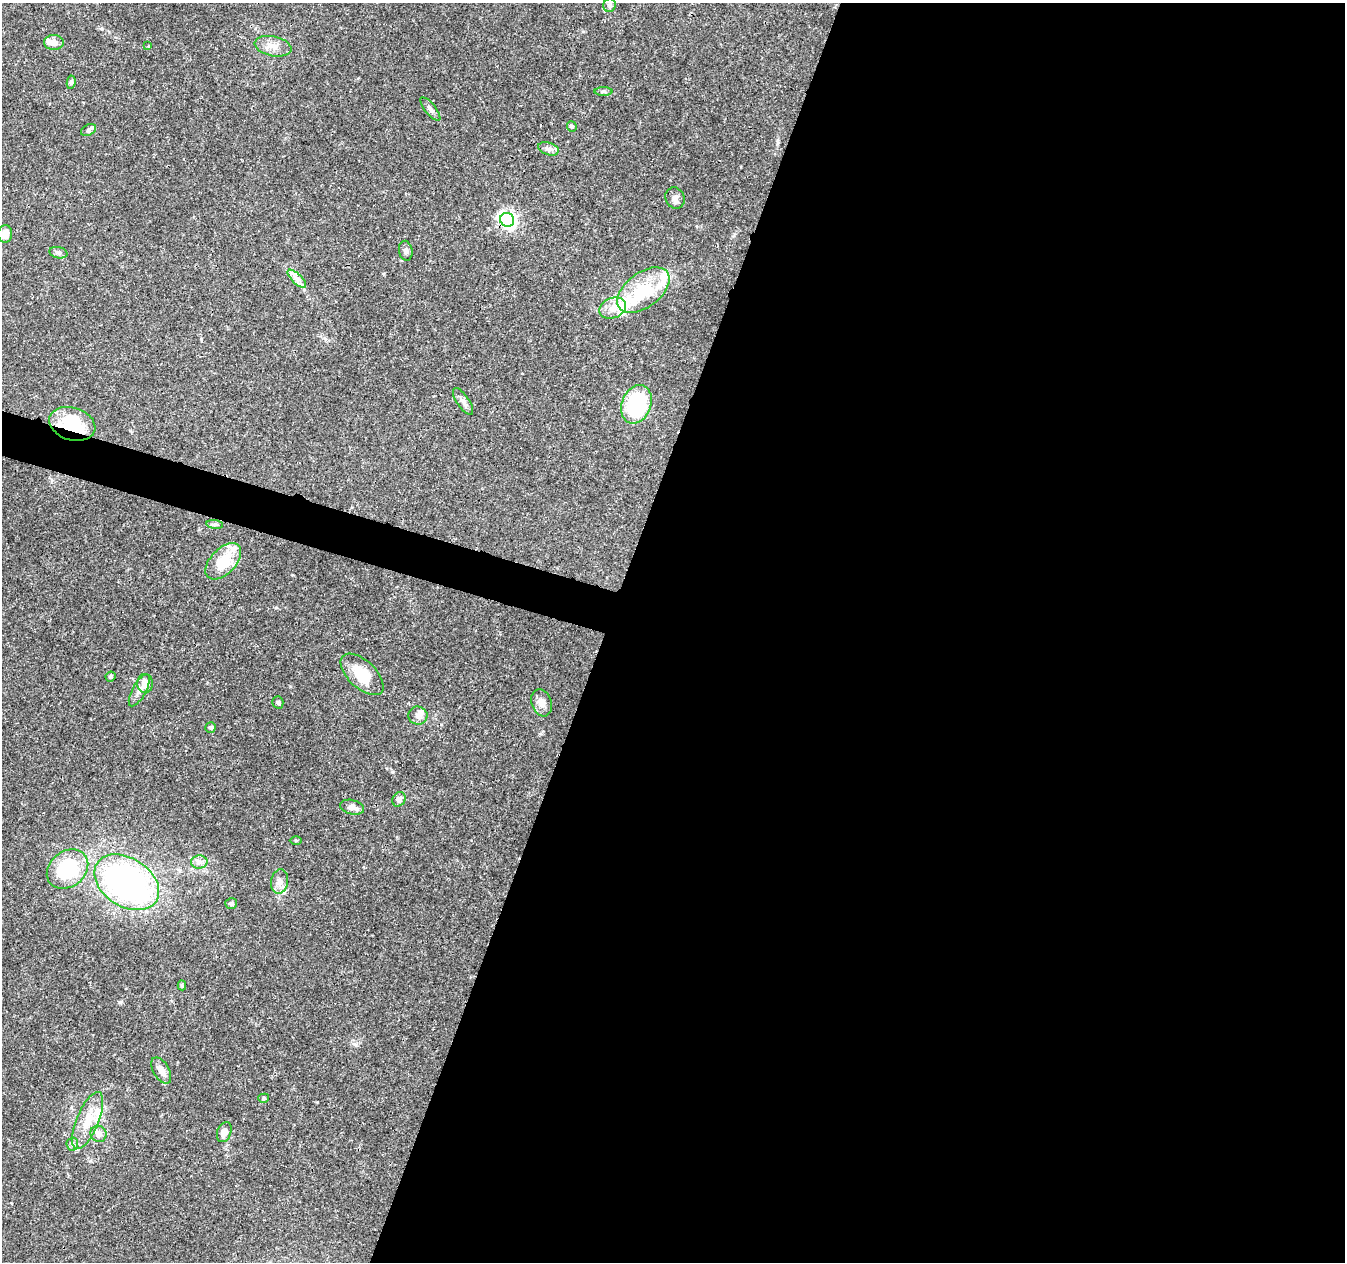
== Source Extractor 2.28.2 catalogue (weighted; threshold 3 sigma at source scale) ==
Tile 12 of 4 x 4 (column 4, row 3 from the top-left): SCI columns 4043-5385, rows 1544-2803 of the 5390 x 5544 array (HDU 1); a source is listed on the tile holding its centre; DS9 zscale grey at full resolution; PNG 1347 x 1264 px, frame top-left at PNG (2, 3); each listed source drawn as its Kron ellipse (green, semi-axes under 4 px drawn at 4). Shown black and unused: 57% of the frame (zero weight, under 3 of 4 exposures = <1% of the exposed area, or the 3 px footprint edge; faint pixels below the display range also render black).
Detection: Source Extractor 2.28.2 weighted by HDU 2 'WHT'; one run over the whole footprint, this tile lists its part. Background 0.0503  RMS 0.0025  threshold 0.0115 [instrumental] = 3 sigma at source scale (4.5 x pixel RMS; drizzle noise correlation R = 1.50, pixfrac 1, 0.0396/0.0396 arcsec/px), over >= 5 px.
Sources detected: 54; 1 inside a brighter object's white glare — neither listed nor drawn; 7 inside a brighter listed object's ellipse — not listed separately; the other 46 listed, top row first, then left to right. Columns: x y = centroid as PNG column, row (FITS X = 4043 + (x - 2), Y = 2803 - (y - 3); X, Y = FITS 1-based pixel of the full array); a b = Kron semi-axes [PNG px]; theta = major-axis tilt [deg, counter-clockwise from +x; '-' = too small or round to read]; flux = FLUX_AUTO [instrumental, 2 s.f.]
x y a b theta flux
609 5 7 6 - 0.65
54 42 10 7 -2 1.7
148 46 2 2 - 0.24
273 46 18 10 -11 2.6
71 82 6 4 82 0.53
603 91 9 4 0 0.55
430 109 14 5 -51 0.91
572 126 5 5 - 0.39
89 130 8 5 28 0.59
548 149 10 6 -17 1.1
675 198 11 9 -64 1.2
507 220 7 7 - 90
5 234 9 7 84 2.2
406 251 10 6 -80 0.79
58 253 9 5 -11 0.67
297 279 12 5 -44 1.3
643 290 30 17 37 12
613 308 14 10 20 2.5
463 401 16 6 -57 1.2
636 404 20 14 69 19
72 424 24 16 -18 13
215 524 8 4 -7 0.51
223 561 22 12 46 7.8
362 674 26 13 -43 7.1
111 676 5 4 - 0.42
145 683 9 8 - 2
139 690 18 7 61 1.6
278 702 6 5 - 0.51
542 703 14 10 -71 2
418 716 9 9 - 1.4
211 727 5 5 - 0.47
399 799 7 6 - 1.1
352 807 12 7 -14 1.5
296 840 6 4 0 0.34
199 862 8 6 2 1
67 869 22 17 38 17
127 882 35 24 -33 76
279 882 12 8 82 1.6
231 903 6 5 - 0.58
182 985 5 4 - 0.36
161 1070 14 8 -60 2
264 1098 5 4 - 0.37
88 1121 31 11 68 5.5
224 1132 10 7 70 1.7
98 1134 8 8 - 1.9
72 1144 6 6 - 0.65
Overlapping masked pixels (flux is a lower limit): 2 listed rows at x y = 507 220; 72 424
Unlisted compact peaks at least as high as the median listed source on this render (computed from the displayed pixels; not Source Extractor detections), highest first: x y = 356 1045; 120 1002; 392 772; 734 235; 317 1102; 325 339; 292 575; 778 142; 201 339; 102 29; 276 608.